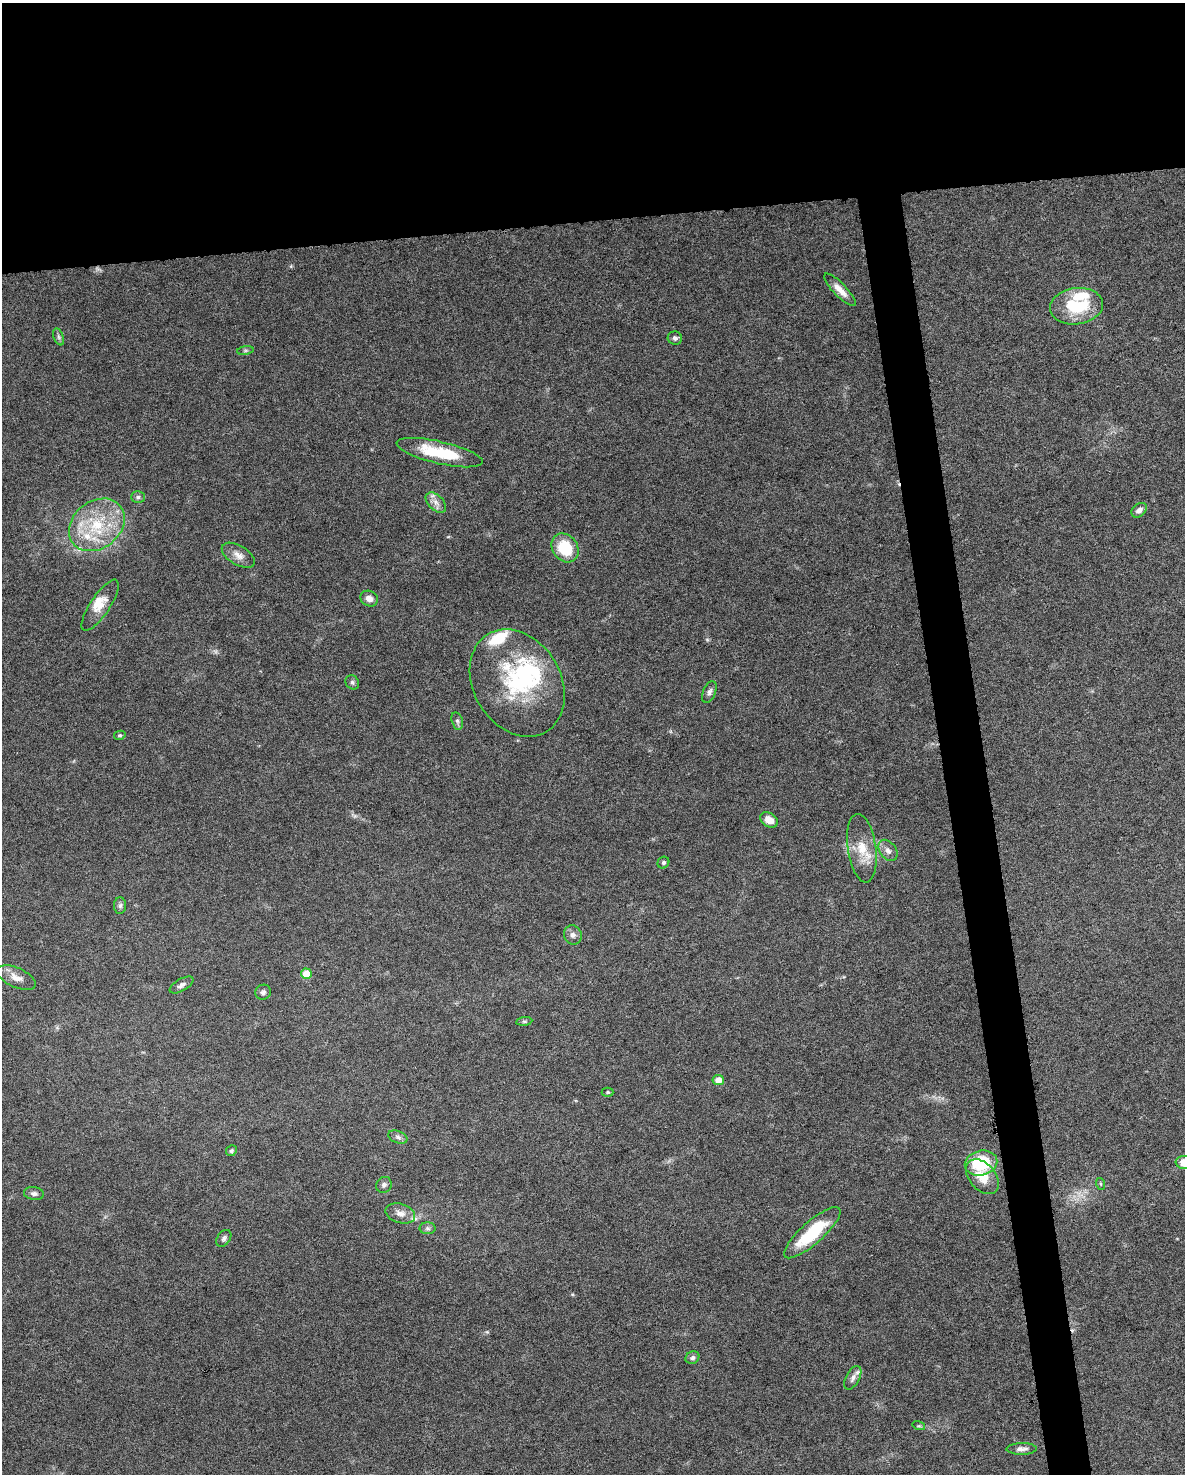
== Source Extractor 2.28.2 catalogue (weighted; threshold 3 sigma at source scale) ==
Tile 2 of 4 x 3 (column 2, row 1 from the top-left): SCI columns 1184-2366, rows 3006-4477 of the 4731 x 4494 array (HDU 1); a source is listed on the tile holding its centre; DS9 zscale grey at full resolution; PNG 1187 x 1476 px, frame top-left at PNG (2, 3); each listed source drawn as its Kron ellipse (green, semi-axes under 4 px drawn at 4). Shown black and unused: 18% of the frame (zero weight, under 6 of 12 exposures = <1% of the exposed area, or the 3 px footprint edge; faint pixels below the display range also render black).
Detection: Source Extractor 2.28.2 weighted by HDU 2 'WHT'; one run over the whole footprint, this tile lists its part. Background 0.0368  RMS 0.0023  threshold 0.00935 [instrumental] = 3 sigma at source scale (4.09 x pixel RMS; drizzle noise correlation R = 1.36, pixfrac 0.8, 0.0396/0.0396 arcsec/px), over >= 5 px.
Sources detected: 61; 1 too faint to see at this stretch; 3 inside a brighter object's white glare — neither listed nor drawn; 9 inside a brighter listed object's ellipse — not listed separately; the other 48 listed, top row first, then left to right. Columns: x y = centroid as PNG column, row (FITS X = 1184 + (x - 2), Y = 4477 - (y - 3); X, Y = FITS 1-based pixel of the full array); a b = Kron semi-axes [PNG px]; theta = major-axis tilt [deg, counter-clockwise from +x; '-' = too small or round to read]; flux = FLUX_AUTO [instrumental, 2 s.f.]
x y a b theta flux
840 290 21 6 -46 2.2
1077 306 26 18 8 12
59 337 9 5 -67 0.49
675 338 7 6 - 0.62
245 350 8 4 8 0.35
440 453 44 11 -13 9.7
138 497 7 6 - 0.49
436 503 12 7 -45 1.4
1139 510 8 6 39 1
97 525 30 23 38 12
565 548 15 12 -54 8.1
238 555 18 9 -31 1.8
369 599 9 7 -28 1.3
100 605 30 10 56 3.1
352 682 7 6 - 0.53
517 683 57 43 -59 24
709 692 11 6 67 0.76
457 721 9 5 -76 0.54
120 735 6 4 12 0.34
769 820 9 7 -32 2.1
862 848 34 14 -82 5.2
888 850 12 8 -54 1.2
663 863 6 5 - 0.45
120 906 8 6 87 0.56
573 935 10 8 -69 0.9
306 974 5 5 - 4.2
16 978 21 9 -24 2.1
182 985 13 6 29 0.83
263 992 8 7 - 0.61
524 1021 8 4 8 0.38
718 1080 5 5 - 2.1
608 1092 6 4 1 0.34
398 1137 10 6 -21 0.71
231 1151 6 5 - 0.37
981 1163 16 12 13 11
1184 1163 9 6 -9 3.5
982 1177 20 13 -49 3.8
1101 1184 6 4 -70 0.27
384 1185 8 7 - 0.67
34 1193 10 6 -7 0.76
400 1213 15 9 -16 1.7
427 1228 8 6 0 0.54
812 1233 36 11 42 11
224 1238 9 6 56 0.62
692 1358 7 6 - 0.55
853 1378 13 6 62 0.98
919 1426 6 4 -17 0.32
1022 1449 15 5 1 1
Isophote crosses this tile's border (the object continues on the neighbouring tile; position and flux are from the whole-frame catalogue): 1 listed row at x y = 1184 1163